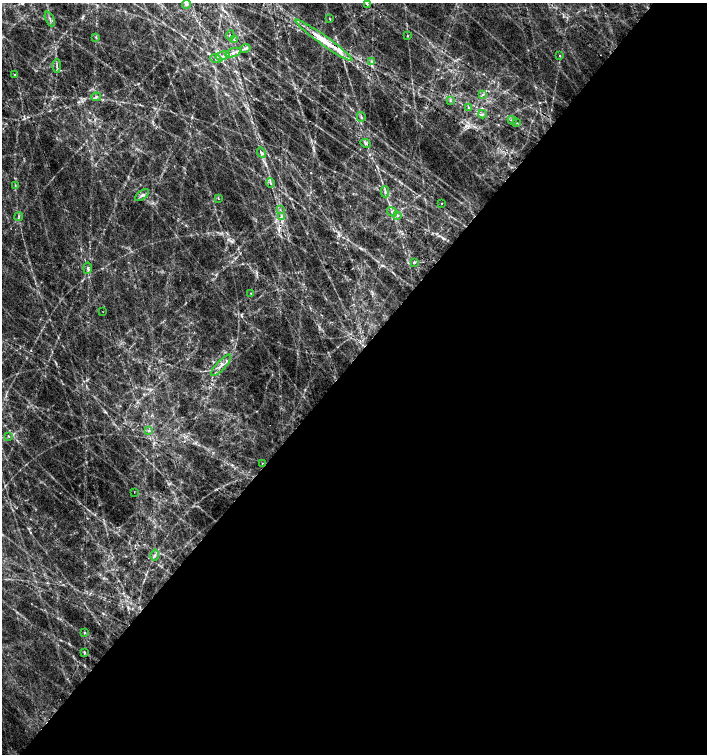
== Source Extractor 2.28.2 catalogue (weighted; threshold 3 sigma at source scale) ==
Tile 12 of 4 x 4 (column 4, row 3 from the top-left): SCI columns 4388-5796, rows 1508-3010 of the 6022 x 6017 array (HDU 1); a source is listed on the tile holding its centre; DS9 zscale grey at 2 x 2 block average (1 PNG px = mean of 2 x 2 image px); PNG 709 x 756 px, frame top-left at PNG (2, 3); each listed source drawn as its Kron ellipse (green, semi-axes under 4 px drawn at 4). Shown black and unused: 52% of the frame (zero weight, under 2 of 3 exposures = <1% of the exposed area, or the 3 px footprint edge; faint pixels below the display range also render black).
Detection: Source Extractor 2.28.2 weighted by HDU 2 'WHT'; one run over the whole footprint, this tile lists its part. Background 0.129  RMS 0.014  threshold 0.0634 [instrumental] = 3 sigma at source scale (4.5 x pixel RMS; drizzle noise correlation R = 1.50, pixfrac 1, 0.0396/0.0396 arcsec/px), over >= 5 px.
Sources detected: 52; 1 cosmic-ray / hot-pixel residue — neither listed nor drawn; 1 inside a brighter listed object's ellipse — not listed separately; the other 50 listed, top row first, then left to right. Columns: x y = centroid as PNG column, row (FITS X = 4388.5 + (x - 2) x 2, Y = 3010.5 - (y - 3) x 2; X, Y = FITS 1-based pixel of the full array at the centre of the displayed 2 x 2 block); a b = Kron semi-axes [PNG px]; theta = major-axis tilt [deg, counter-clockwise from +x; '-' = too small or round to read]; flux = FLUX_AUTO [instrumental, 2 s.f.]
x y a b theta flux
187 4 4 3 - 5.6
367 4 3 2 - 2.1
50 19 8 2 -66 4.8
330 19 3 2 - 1.9
230 35 5 4 - 5.9
407 36 3 2 - 1.9
96 37 3 2 - 2.9
234 40 3 2 - 3
324 40 35 5 -35 97
246 48 5 3 - 5.8
233 53 8 3 19 12
222 56 7 2 16 5.6
559 56 2 2 - 2.9
216 58 6 4 -17 6.7
371 62 4 3 - 4.9
57 66 7 2 90 3.9
15 75 4 2 - 2.7
483 95 3 2 - 2.7
96 97 5 4 - 6.3
450 101 3 3 - 3
468 108 3 3 - 4.5
482 114 4 2 - 3.9
361 117 5 3 - 5.4
512 120 5 3 - 4.1
517 123 2 2 - 1.9
366 143 5 3 - 6.1
261 153 5 4 - 6.7
270 183 4 3 - 4.9
15 185 3 2 - 1.7
385 192 5 3 - 6.3
142 195 8 4 39 9.7
218 199 2 2 - 2.4
442 203 2 2 - 1.7
280 209 3 2 - 2.6
392 212 5 3 - 6
397 215 3 3 - 4.3
19 216 4 2 - 3.1
281 217 4 2 - 3.8
414 262 3 3 - 5.1
88 268 5 3 - 6.6
251 294 4 2 - 1.9
103 312 2 2 - 2.2
221 365 14 4 47 19
149 431 4 3 - 4.9
8 436 2 2 - 6.9
262 463 2 2 - 1.3
134 492 2 2 - 0.92
155 555 5 2 - 3.8
85 633 3 3 - 2.6
84 652 4 2 - 3.3
Overlapping masked pixels (flux is a lower limit): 2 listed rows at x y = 230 35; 324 40
Diffuse or blended objects may show on this block-average render without a row.